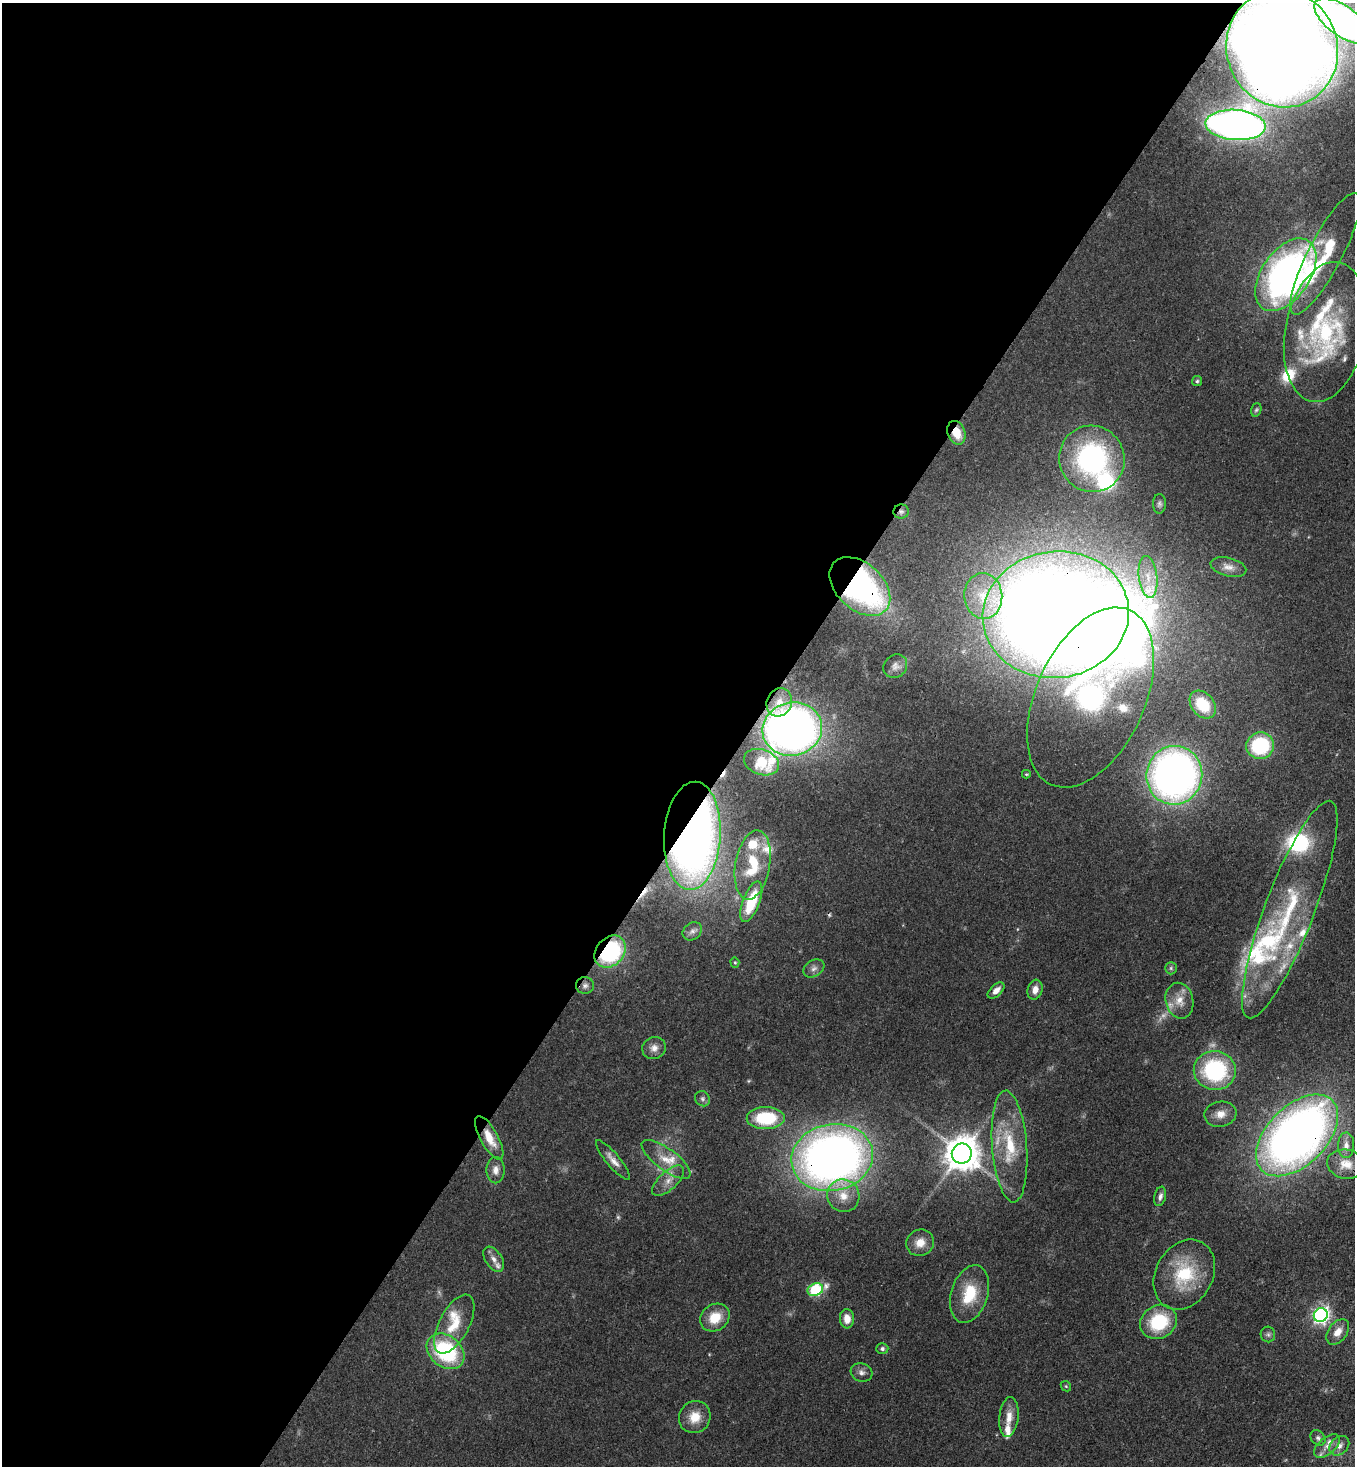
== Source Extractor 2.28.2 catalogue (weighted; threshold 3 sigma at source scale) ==
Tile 5 of 4 x 4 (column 1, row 2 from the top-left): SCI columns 364-1716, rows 2990-4453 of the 5999 x 5977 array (HDU 1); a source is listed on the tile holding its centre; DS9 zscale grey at full resolution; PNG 1357 x 1468 px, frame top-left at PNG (2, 3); each listed source drawn as its Kron ellipse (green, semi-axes under 4 px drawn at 4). Shown black and unused: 55% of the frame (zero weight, under 3 of 4 exposures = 7% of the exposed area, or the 3 px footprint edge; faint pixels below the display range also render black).
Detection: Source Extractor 2.28.2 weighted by HDU 2 'WHT'; one run over the whole footprint, this tile lists its part. Background 0.0707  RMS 0.004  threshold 0.0179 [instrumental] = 3 sigma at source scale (4.5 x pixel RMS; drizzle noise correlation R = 1.50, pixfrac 1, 0.05/0.05 arcsec/px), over >= 5 px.
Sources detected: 107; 5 too faint to see at this stretch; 2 inside a brighter object's white glare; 2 cosmic-ray / hot-pixel residue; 1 long thin detection or spike segment (spike, bleed or trail) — neither listed nor drawn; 19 inside a brighter listed object's ellipse — not listed separately; the other 78 listed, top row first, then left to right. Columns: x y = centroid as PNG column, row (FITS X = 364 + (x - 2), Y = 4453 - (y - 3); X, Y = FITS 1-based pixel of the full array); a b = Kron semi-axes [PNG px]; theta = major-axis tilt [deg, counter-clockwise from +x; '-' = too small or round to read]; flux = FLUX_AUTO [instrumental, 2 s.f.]
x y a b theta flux
1342 21 32 15 -36 210
1282 49 59 55 -69 1000
1236 125 30 15 -4 280
1325 254 68 17 62 26
1286 275 41 24 55 200
1325 332 71 40 79 69
1197 381 5 5 - 0.65
1256 410 7 5 72 0.73
956 433 12 8 -70 7.4
1092 459 33 32 - 80
1159 504 10 6 88 1.1
901 512 8 7 - 1.1
1228 567 18 9 -14 3.3
1148 577 21 9 -83 5.9
860 587 35 23 -42 120
983 596 23 19 -84 14
1056 615 73 63 8 1100
895 666 13 11 45 2.2
1091 697 96 54 65 130
779 702 14 12 64 4.4
1203 704 15 11 -51 13
792 729 30 26 13 280
1260 746 14 13 - 31
761 762 18 12 -19 13
1026 774 4 3 - 0.48
1174 775 29 28 - 220
692 836 54 28 87 350
753 865 35 17 80 19
751 902 21 8 69 19
1290 910 116 25 69 56
692 931 10 8 39 1.7
610 952 18 13 49 52
735 962 5 4 - 0.53
814 968 11 8 33 2
1171 968 6 6 - 0.88
585 985 9 8 - 1.7
996 990 10 5 43 2.8
1035 990 10 7 74 3
1179 1001 18 13 -76 5.8
654 1048 12 11 - 3
1215 1070 21 19 -6 43
703 1099 8 7 - 1.3
1220 1114 16 12 9 4.3
766 1118 19 11 0 23
1297 1135 50 29 45 320
489 1138 24 8 -61 7.6
1346 1145 13 8 89 3
1009 1146 56 17 -86 22
962 1153 10 10 - 960
832 1158 41 33 12 330
666 1159 29 10 -36 7.7
613 1160 25 6 -50 3.4
1346 1164 19 14 -9 6.5
496 1170 13 9 90 2.9
668 1181 20 9 43 4.3
843 1196 16 16 - 7.5
1160 1196 10 5 78 1.6
920 1243 14 13 - 5.1
494 1259 14 8 -57 2.7
1184 1275 37 28 61 24
815 1290 8 6 22 41
969 1294 29 18 72 16
1321 1315 7 6 - 140
715 1318 15 13 36 9
847 1319 9 7 -86 4.3
1159 1322 19 16 31 23
454 1324 32 15 62 12
1338 1332 14 9 53 4.4
1268 1334 8 7 - 1.1
882 1349 6 5 - 0.98
446 1351 21 15 -39 40
861 1372 11 9 -18 2.1
1066 1386 6 4 -44 0.54
695 1417 16 15 - 7.5
1009 1417 20 9 84 5.4
1318 1438 8 6 -45 1.2
1327 1446 15 8 39 3.4
1339 1446 11 8 43 2.7
Overlapping masked pixels (flux is a lower limit): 15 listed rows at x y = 1282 49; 1286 275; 956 433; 901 512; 860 587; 1056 615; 1091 697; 792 729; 692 836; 610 952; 585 985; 1297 1135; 489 1138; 962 1153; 832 1158
Isophote crosses this tile's border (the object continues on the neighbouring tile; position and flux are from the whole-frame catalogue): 2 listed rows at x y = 1342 21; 1282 49